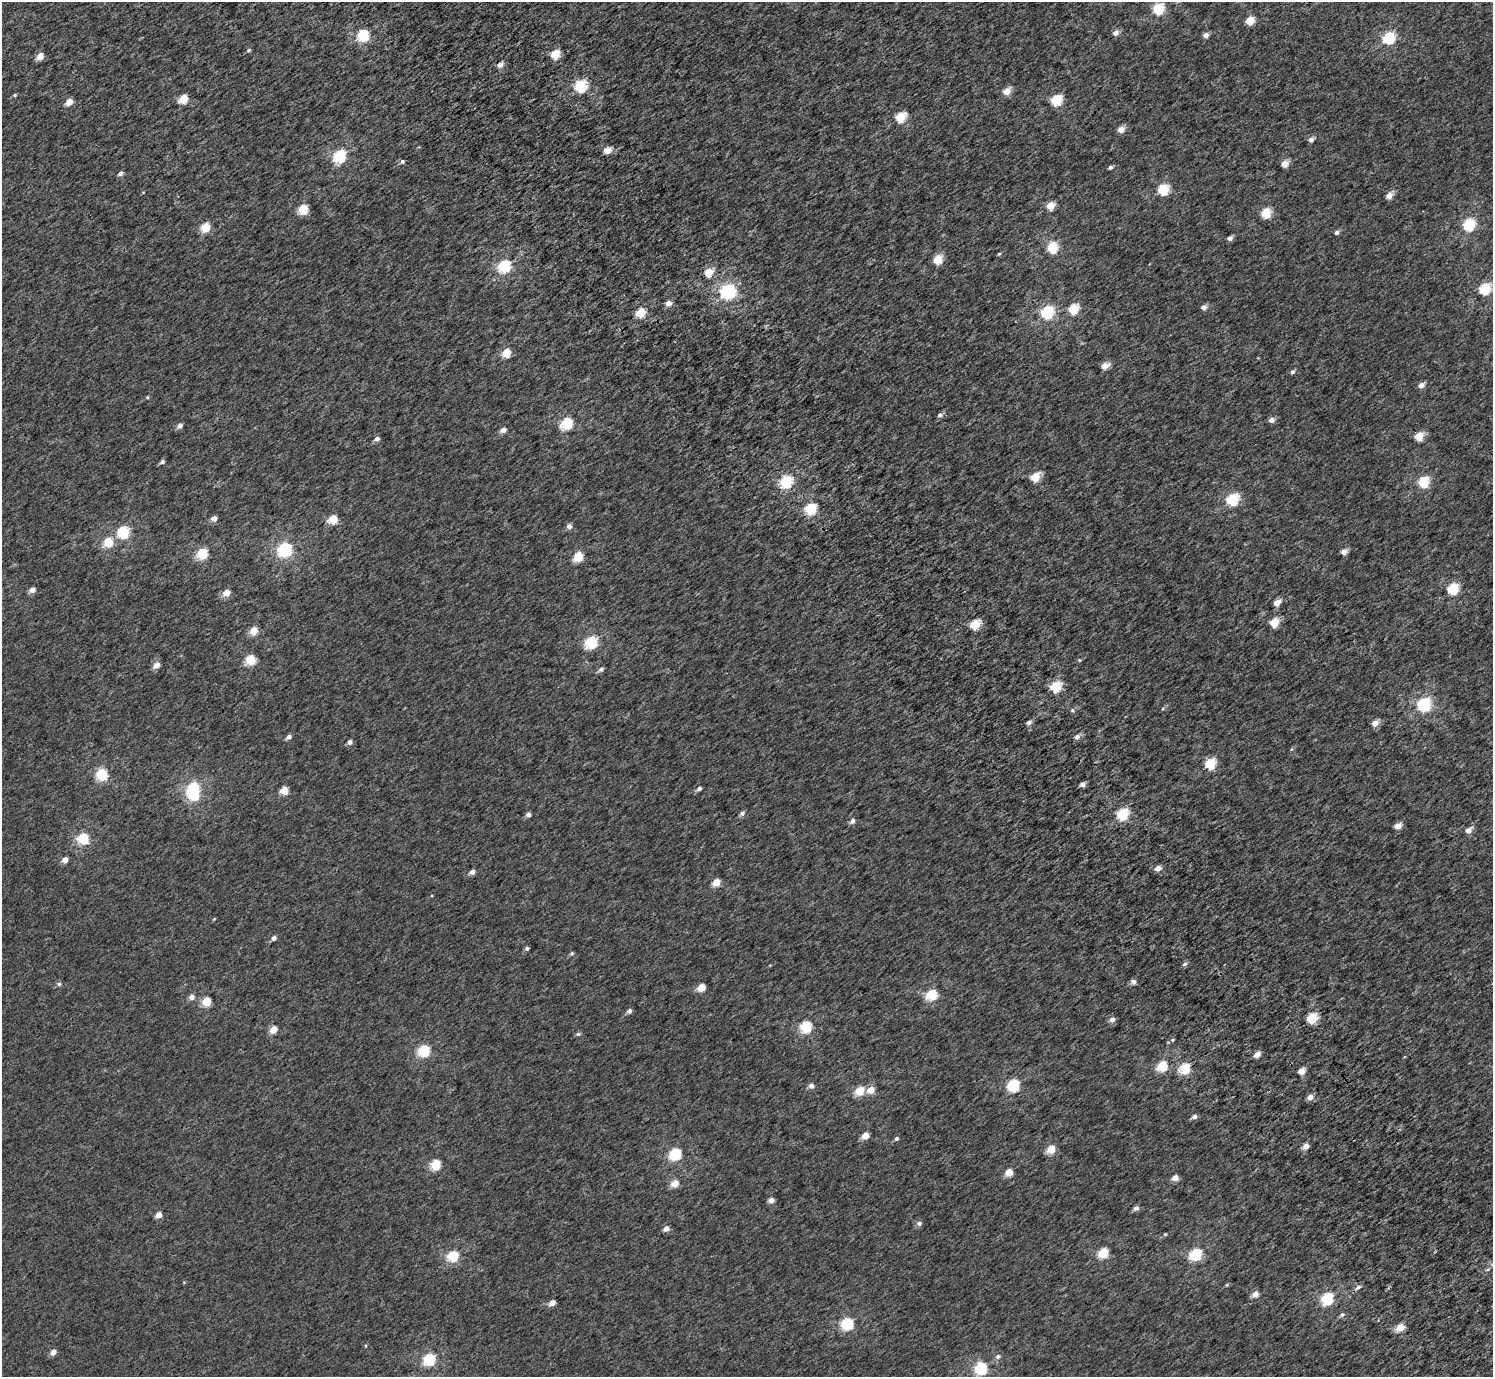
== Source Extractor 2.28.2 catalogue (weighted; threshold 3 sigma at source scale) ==
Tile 6 of 4 x 4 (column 2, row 2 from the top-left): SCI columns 1585-3075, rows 3016-4390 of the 6156 x 6091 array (HDU 1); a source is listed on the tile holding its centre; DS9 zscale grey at full resolution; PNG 1495 x 1379 px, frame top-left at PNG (2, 2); no overlay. Shown black and unused: <1% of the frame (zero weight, under 3 of 5 exposures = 6% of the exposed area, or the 3 px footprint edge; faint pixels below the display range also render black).
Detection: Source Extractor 2.28.2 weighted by HDU 2 'WHT'; one run over the whole footprint, this tile lists its part. Background 0.00209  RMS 0.0032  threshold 0.0145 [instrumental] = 3 sigma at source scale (4.5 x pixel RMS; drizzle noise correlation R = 1.50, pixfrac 1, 0.0396/0.0396 arcsec/px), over >= 5 px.
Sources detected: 173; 1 inside a brighter object's white glare — not listed; the other 172 listed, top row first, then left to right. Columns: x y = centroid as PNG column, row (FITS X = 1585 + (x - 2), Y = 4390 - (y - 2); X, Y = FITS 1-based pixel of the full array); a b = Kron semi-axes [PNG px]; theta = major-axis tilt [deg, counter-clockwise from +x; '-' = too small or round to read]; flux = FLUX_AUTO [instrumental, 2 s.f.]
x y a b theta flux
1158 9 6 5 - 23
1250 21 5 5 - 8.1
1116 33 5 5 - 2
363 35 5 5 - 28
1206 35 4 4 - 2.1
1389 38 6 5 - 34
249 50 5 4 - 0.51
555 54 5 5 - 9.2
40 56 5 5 - 3.8
500 65 5 5 - 2
581 86 6 6 - 27
1007 91 5 4 - 5
15 95 5 4 - 0.43
183 99 5 5 - 9.2
1056 100 6 5 - 21
69 102 5 4 - 4.4
901 117 6 5 - 15
1121 129 5 4 - 3.7
1311 140 5 4 - 1.8
607 151 6 5 - 3.3
340 156 6 6 - 32
402 161 5 5 - 0.7
1285 163 5 4 - 4.7
1110 167 4 4 - 0.75
120 173 5 5 - 1
1163 190 5 5 - 22
1389 195 5 4 - 3.5
1050 206 5 4 - 6.5
303 209 5 5 - 14
1266 213 5 5 - 15
1469 225 6 5 - 32
205 227 5 5 - 11
1337 232 5 5 - 0.88
1230 238 4 4 - 1.8
1052 247 5 5 - 22
999 254 5 4 - 0.44
938 259 5 5 - 12
505 266 6 5 - 37
708 272 5 5 - 7.8
1485 289 6 5 - 24
728 292 6 6 - 70
668 303 5 4 - 2.4
1204 307 5 4 - 1.9
1073 309 5 5 - 16
641 313 5 5 - 12
1047 313 6 6 - 34
506 353 5 5 - 9.5
1105 366 5 4 - 4.8
1293 372 5 4 - 0.82
1421 385 5 4 - 2.4
147 397 5 4 - 0.34
940 415 5 5 - 1
1272 420 5 4 - 1.9
567 423 6 5 - 27
180 426 5 5 - 1.6
503 430 5 4 - 2.1
1419 436 5 5 - 9.8
377 439 5 4 - 1.5
162 462 4 4 - 0.97
1035 477 5 5 - 11
786 482 6 5 - 33
1423 482 5 5 - 23
1232 499 6 5 - 28
811 509 5 5 - 27
214 518 4 4 - 2.7
333 520 5 5 - 11
569 526 5 4 - 1.6
123 532 6 6 - 30
108 542 5 5 - 13
285 550 6 6 - 58
1344 552 4 4 - 3
202 554 5 5 - 21
578 557 5 5 - 13
1453 589 6 5 - 22
32 590 5 4 - 2.4
226 593 5 4 - 5.5
1277 603 5 4 - 3.3
1274 622 5 5 - 11
975 625 5 5 - 13
253 631 5 4 - 6.9
591 643 6 5 - 29
250 660 5 5 - 15
1079 660 5 5 - 0.36
157 665 5 4 - 3.3
601 669 6 5 - 1
1055 687 5 5 - 20
1424 704 6 6 - 51
1163 709 5 4 - 0.41
1072 710 5 5 - 0.57
1029 723 4 4 - 1.5
1375 723 5 4 - 3.1
289 737 5 4 - 1.3
1077 737 5 5 - 1.5
350 742 4 4 - 1.5
1292 749 6 3 70 0.33
1210 764 6 5 - 20
102 774 5 5 - 28
1082 784 4 4 - 1.8
699 789 5 4 - 0.86
284 791 5 5 - 7.9
193 794 6 5 - 29
742 813 6 5 - 1
1122 814 6 5 - 30
528 815 4 4 - 1.5
852 821 5 5 - 1.4
1398 826 5 4 - 3.4
1468 830 6 4 33 2.4
83 839 5 5 - 26
65 860 4 4 - 3.1
1158 868 5 4 - 2.5
472 872 4 4 - 1.9
716 883 5 4 - 6.9
214 919 4 4 - 0.24
274 938 4 4 - 1.5
527 948 4 4 - 0.66
572 953 5 4 - 0.58
1184 964 5 5 - 0.82
1133 981 5 5 - 1.3
59 984 5 4 - 0.64
701 987 5 4 - 6.3
932 995 5 5 - 22
191 997 5 5 - 2
206 1002 5 5 - 12
629 1011 5 4 - 1.3
1312 1018 5 5 - 20
1112 1020 5 5 - 1.7
806 1027 6 5 - 28
273 1030 5 4 - 5.4
578 1034 6 5 - 0.56
1172 1040 6 5 - 0.58
424 1051 5 5 - 31
1257 1055 5 4 - 3.1
1162 1066 5 5 - 16
1185 1068 5 5 - 20
1301 1071 5 4 - 4.2
1014 1085 6 5 - 31
811 1086 5 5 - 1.7
871 1090 5 5 - 4.6
860 1091 5 5 - 11
1310 1097 5 5 - 2.2
1194 1117 5 4 - 1.5
865 1136 5 4 - 5
896 1139 4 4 - 0.64
1306 1146 4 4 - 3.4
1051 1149 5 5 - 8.8
675 1154 6 5 - 29
435 1165 5 5 - 18
1009 1172 5 4 - 6.4
1175 1178 5 4 - 3.1
675 1183 5 4 - 5.4
771 1200 4 4 - 2.3
1136 1208 5 4 - 1.2
158 1215 5 4 - 3.6
919 1223 6 5 - 0.96
666 1229 5 4 - 2.3
1165 1234 4 3 - 0.34
1103 1253 5 5 - 16
1196 1254 6 5 - 32
452 1256 5 5 - 22
1488 1269 6 3 18 0.39
1227 1285 5 4 - 0.35
1358 1287 7 5 37 0.92
1255 1294 5 4 - 3.2
1327 1299 6 5 - 32
552 1303 5 4 - 2.7
1342 1315 6 5 - 0.73
847 1324 6 6 - 32
1400 1327 5 4 - 6.9
53 1352 5 4 - 2.5
998 1356 7 6 - 0.9
429 1359 6 5 - 34
981 1369 6 5 - 38